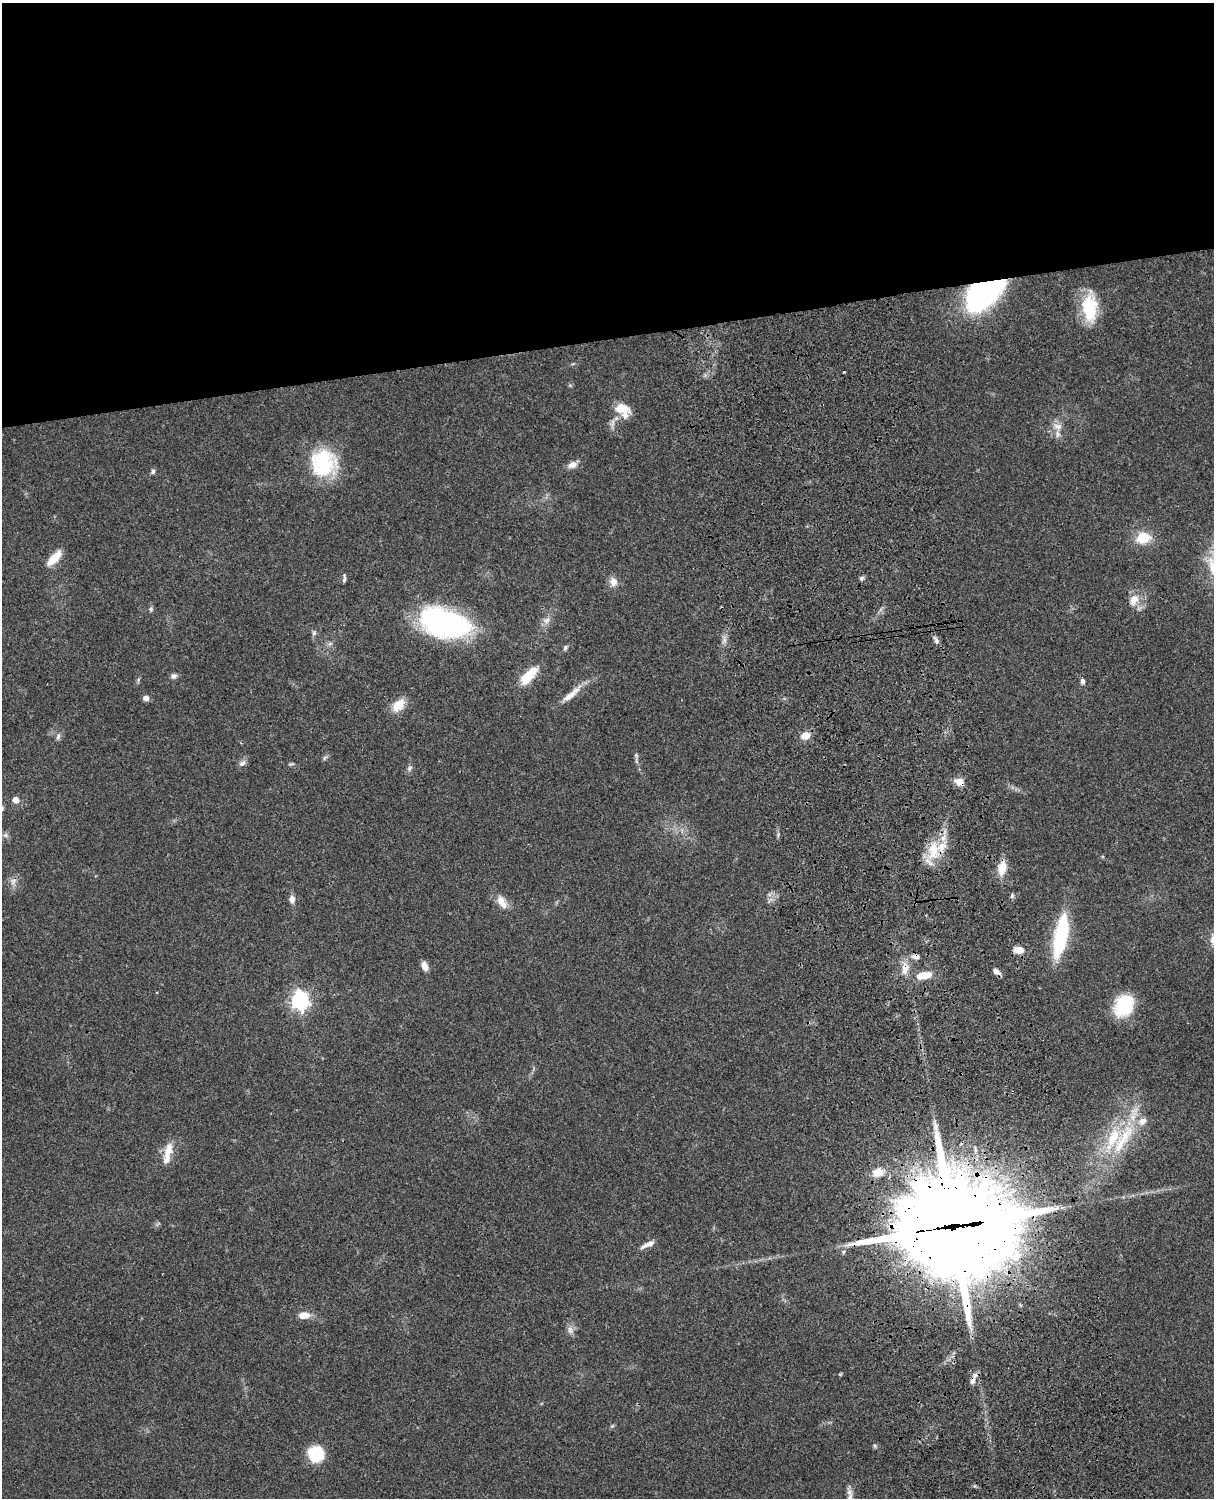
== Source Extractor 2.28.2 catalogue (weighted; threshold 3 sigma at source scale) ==
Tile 2 of 4 x 3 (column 2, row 1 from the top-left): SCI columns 1333-2544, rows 3267-4762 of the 5087 x 4925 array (HDU 1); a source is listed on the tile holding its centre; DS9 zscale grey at full resolution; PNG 1216 x 1500 px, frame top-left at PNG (2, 3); no overlay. Shown black and unused: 23% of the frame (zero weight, under 3 of 4 exposures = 6% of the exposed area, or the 3 px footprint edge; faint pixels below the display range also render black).
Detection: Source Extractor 2.28.2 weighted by HDU 2 'WHT'; one run over the whole footprint, this tile lists its part. Background 0.0863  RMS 0.0061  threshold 0.0276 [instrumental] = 3 sigma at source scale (4.5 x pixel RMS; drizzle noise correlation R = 1.50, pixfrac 1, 0.05/0.05 arcsec/px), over >= 5 px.
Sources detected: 76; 2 too faint to see at this stretch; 1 inside a brighter object's white glare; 1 cosmic-ray / hot-pixel residue — not listed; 7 inside a brighter listed object's ellipse — not listed separately; the other 65 listed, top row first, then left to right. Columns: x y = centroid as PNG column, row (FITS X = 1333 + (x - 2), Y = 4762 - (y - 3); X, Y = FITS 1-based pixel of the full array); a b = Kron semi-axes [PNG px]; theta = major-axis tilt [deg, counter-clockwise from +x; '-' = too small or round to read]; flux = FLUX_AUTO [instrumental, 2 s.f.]
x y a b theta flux
986 291 41 22 33 120
1090 308 35 17 -88 27
844 372 3 3 - 0.75
621 408 20 11 -12 10
1057 426 13 9 -15 4.8
323 463 31 29 -72 43
572 465 13 8 17 3.9
153 472 7 5 52 1.3
1143 538 14 11 14 15
54 558 20 8 46 11
862 578 6 5 - 1.3
344 579 12 4 85 1.4
613 582 11 10 - 4.5
1134 600 17 12 64 7.2
151 609 7 5 77 1.2
546 620 11 8 22 3.3
444 623 44 23 -16 150
314 633 7 6 - 1.4
936 640 10 5 -57 2.2
330 643 7 4 20 1.2
565 648 7 5 64 1.3
529 675 27 11 46 15
173 676 8 7 - 2.1
138 680 6 4 73 0.96
1083 681 6 5 - 2.1
571 694 34 8 41 8.3
146 698 6 6 - 2.8
398 705 19 12 46 9.2
58 736 10 5 78 1.8
805 736 9 8 - 6.8
325 758 7 4 69 1
636 761 10 4 -77 1.6
242 763 10 7 42 2.4
409 768 9 6 43 1.6
959 782 11 8 -21 5.7
16 800 6 6 - 4.5
2 808 9 5 -89 1.4
5 835 7 6 - 1.6
933 850 31 15 85 18
1002 868 20 10 79 8.3
1012 896 7 5 71 1.1
292 899 8 7 - 3.3
770 900 9 3 45 1.4
502 902 21 10 -59 6.8
1061 936 50 14 79 45
1019 950 12 8 -2 6.5
915 957 11 6 -2 3.2
424 966 10 6 -69 4.4
905 968 19 9 85 6.8
997 971 11 6 -40 2.6
925 975 16 10 8 7.5
300 1000 7 7 - 240
1124 1004 20 16 70 37
1113 1138 54 25 53 47
168 1151 24 11 71 8.9
878 1172 15 10 16 7.1
952 1226 43 36 -1 10000
648 1244 20 6 26 3.8
304 1315 13 8 2 6.5
570 1330 11 8 -71 3
840 1374 5 4 - 0.62
973 1379 17 6 67 3.5
612 1426 6 5 - 0.85
875 1446 6 4 -47 0.86
316 1454 17 16 - 22
Overlapping masked pixels (flux is a lower limit): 6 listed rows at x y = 986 291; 959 782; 915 957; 905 968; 952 1226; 973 1379
Isophote crosses this tile's border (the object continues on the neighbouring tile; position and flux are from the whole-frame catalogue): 1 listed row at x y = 2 808